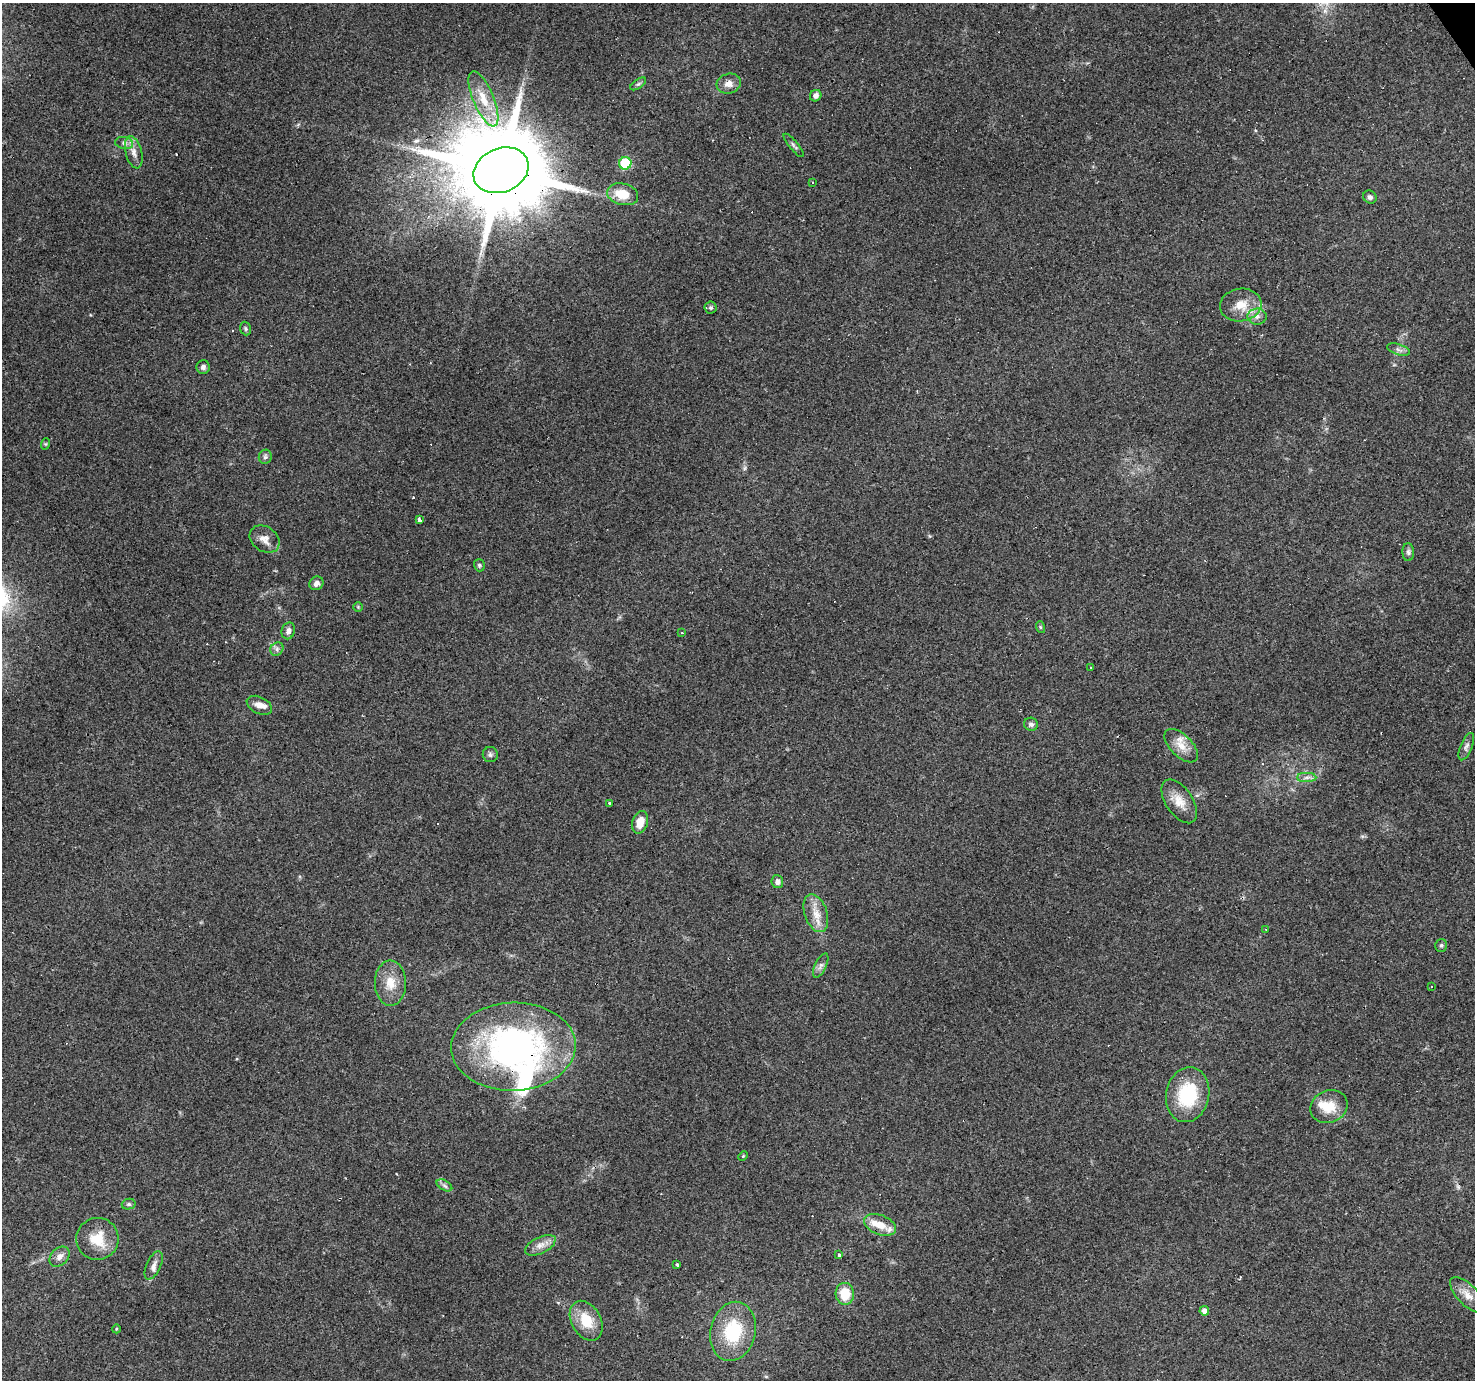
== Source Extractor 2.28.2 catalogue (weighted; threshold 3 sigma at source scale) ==
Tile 10 of 4 x 4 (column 2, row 3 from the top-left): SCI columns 1474-2946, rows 1556-2933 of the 5891 x 5804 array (HDU 1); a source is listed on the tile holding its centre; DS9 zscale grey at full resolution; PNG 1477 x 1382 px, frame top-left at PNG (2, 3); each listed source drawn as its Kron ellipse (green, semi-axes under 4 px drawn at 4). Shown black and unused: <1% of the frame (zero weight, under 3 of 4 exposures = <1% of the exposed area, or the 3 px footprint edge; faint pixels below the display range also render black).
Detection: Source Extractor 2.28.2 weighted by HDU 2 'WHT'; one run over the whole footprint, this tile lists its part. Background 0.219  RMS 0.0078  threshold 0.0352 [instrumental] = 3 sigma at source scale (4.5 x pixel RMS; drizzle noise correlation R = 1.50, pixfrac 1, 0.0396/0.0396 arcsec/px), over >= 5 px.
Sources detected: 79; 8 cosmic-ray / hot-pixel residue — neither listed nor drawn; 5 inside a brighter listed object's ellipse — not listed separately; the other 66 listed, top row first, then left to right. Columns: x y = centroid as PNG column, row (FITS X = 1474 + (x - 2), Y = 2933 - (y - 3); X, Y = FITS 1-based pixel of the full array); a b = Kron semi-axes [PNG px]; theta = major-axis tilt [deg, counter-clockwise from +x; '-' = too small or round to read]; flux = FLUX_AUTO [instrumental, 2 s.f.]
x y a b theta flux
638 84 9 4 35 1.6
729 84 12 10 16 5.8
816 96 6 5 - 2.9
483 99 29 10 -67 18
124 143 9 6 -10 2.7
794 145 15 4 -51 2.2
134 152 16 8 -75 6.1
625 163 6 6 - 54
501 170 28 22 22 14000
812 182 3 3 - 1.9
623 194 16 10 -14 18
1370 197 7 6 - 2.2
1241 305 21 16 8 15
711 308 6 6 - 1.5
1257 317 9 8 - 4.2
246 329 7 5 -71 1.4
1398 349 12 5 -18 2.8
203 367 7 6 - 2.4
45 444 6 4 71 0.96
265 457 7 6 - 2
420 520 3 3 - 49
265 539 16 12 -37 7.5
1408 552 9 5 -88 2.1
479 565 6 5 - 1.3
316 583 7 6 - 3.7
358 607 5 5 - 0.91
1040 627 6 3 -71 0.92
288 631 8 6 74 3.1
682 633 3 2 - 0.97
277 649 7 6 - 2.3
1091 667 3 2 - 0.81
259 705 13 8 -27 5.7
1031 724 7 6 - 2.5
1181 746 21 11 -45 11
1466 747 14 6 68 3.2
490 755 7 7 - 2
1307 777 10 4 1 2.7
1179 801 25 13 -56 12
610 803 3 3 - 3.2
640 822 11 7 72 9.8
777 882 6 6 - 3.3
816 913 19 11 -71 11
1266 929 3 2 - 0.89
1441 945 6 6 - 1.6
821 966 13 5 64 3.1
390 983 22 15 -89 15
1432 986 3 2 - 0.52
513 1047 62 44 2 240
1188 1095 28 21 78 45
1329 1107 19 16 25 16
743 1156 5 3 - 0.76
444 1185 8 5 -30 2
129 1204 7 5 13 1.5
880 1225 16 10 -21 11
97 1239 21 21 - 19
540 1245 16 8 26 6.2
839 1255 3 3 - 12
59 1257 11 8 45 4.8
154 1265 15 7 66 4.6
677 1265 3 3 - 38
845 1294 11 9 -85 19
1467 1295 22 10 -46 8.7
1204 1311 5 4 - 4.3
586 1321 21 14 -61 20
116 1329 4 3 - 0.61
733 1331 30 22 76 44
Overlapping masked pixels (flux is a lower limit): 2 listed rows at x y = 501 170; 513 1047